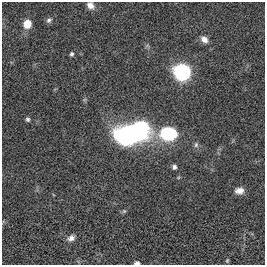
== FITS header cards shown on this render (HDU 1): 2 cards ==
NAXIS1  =                  263
NAXIS2  =                  263

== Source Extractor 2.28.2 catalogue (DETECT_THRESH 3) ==
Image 263 x 263 px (HDU 1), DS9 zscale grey, 1 PNG px = 1 image px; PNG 267 x 267 px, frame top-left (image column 1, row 263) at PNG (2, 2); no overlay
Background -3.30e-05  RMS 0.032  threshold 0.097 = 3 sigma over >= 5 px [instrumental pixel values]
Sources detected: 16; all 16 listed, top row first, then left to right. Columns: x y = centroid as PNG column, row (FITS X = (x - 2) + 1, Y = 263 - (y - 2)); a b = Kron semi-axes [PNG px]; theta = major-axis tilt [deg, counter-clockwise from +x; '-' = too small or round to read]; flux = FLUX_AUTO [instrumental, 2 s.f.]
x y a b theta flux
90 5 10 7 -42 14
49 20 8 7 - 6.5
27 24 9 7 75 36
204 39 9 7 -40 12
72 54 5 4 - 4.1
182 72 8 8 - 670
28 119 6 5 - 4.3
132 133 31 16 15 460
168 134 13 10 -6 180
196 145 8 6 88 5.8
174 167 6 5 - 5.6
239 191 11 8 3 15
124 211 6 5 - 3.1
71 238 10 7 24 11
227 260 6 4 70 2.8
137 263 6 4 1 8.5
At the frame edge (FLAGS 8, measured only in part): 2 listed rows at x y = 90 5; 137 263